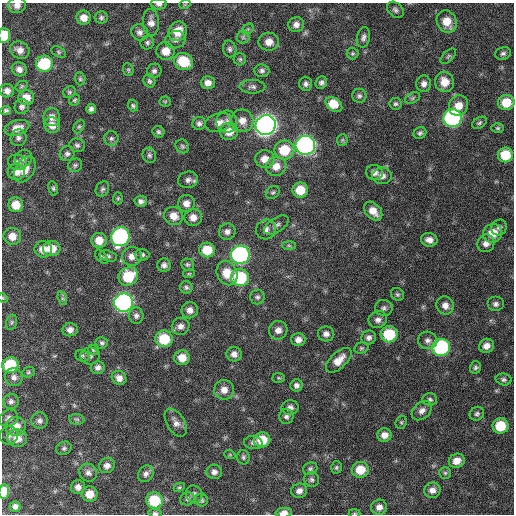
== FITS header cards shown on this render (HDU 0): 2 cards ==
NAXIS1  =                  512 / Axis length
NAXIS2  =                  512 / Axis length

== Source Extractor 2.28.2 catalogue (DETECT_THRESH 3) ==
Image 512 x 512 px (HDU 0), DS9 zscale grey, 1 PNG px = 1 image px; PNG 516 x 516 px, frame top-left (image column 1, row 512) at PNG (2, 3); each listed source drawn as its Kron ellipse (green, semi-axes under 4 px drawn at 4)
Background 425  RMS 12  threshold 37.1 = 3 sigma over >= 5 px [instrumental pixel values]
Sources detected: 215; all 215 listed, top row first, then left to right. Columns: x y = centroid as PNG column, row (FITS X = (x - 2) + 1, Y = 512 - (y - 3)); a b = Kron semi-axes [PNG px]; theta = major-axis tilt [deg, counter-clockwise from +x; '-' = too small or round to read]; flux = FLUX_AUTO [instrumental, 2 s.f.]
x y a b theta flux
159 4 8 5 -2 2500
185 4 6 3 19 850
17 5 9 8 - 5100
395 10 9 7 -41 2600
84 18 7 7 - 7400
101 18 6 6 - 1900
151 22 13 8 -87 5600
447 22 11 9 -63 13000
296 25 8 7 - 4100
248 29 6 4 45 1300
178 31 10 8 59 14000
140 32 8 8 - 3600
4 35 7 6 - 23000
243 37 6 6 - 1800
363 37 10 6 77 3100
175 40 10 8 18 3600
269 42 10 9 - 7300
147 43 7 6 - 2000
230 49 8 6 -77 2300
20 50 10 8 -28 5400
165 51 9 9 - 11000
58 52 8 5 -28 1400
352 53 6 6 - 1400
503 53 8 6 21 2400
448 56 9 5 45 1800
240 59 6 6 - 1600
183 61 10 8 -26 27000
44 64 8 8 - 42000
19 69 8 7 - 4500
128 70 7 5 -69 1300
154 71 7 7 - 2600
262 71 7 6 - 2500
80 79 6 5 - 1500
149 81 7 5 -63 1900
444 82 10 9 - 11000
208 83 7 6 - 5400
321 83 6 5 - 2400
306 84 7 6 - 2600
424 84 8 7 - 4100
22 86 6 5 - 1200
252 87 13 6 0 3100
7 91 7 6 - 4500
69 92 6 5 - 1500
359 96 7 7 - 2100
26 98 8 7 - 9300
412 98 8 5 28 1600
75 100 6 5 - 1300
165 102 5 5 - 1100
506 103 8 7 - 16000
334 104 9 6 -39 20000
395 104 6 6 - 1700
133 105 6 5 - 1600
458 105 10 9 - 10000
22 107 7 7 - 2900
91 109 5 4 - 2300
6 110 5 4 - 1700
52 117 9 8 - 5200
452 118 9 9 - 160000
242 121 11 11 - 7800
219 122 14 9 16 6900
227 122 11 10 - 5100
199 123 7 6 - 2500
479 123 8 5 30 1700
52 125 8 7 - 6600
266 125 10 10 - 600000
79 126 7 5 63 1300
17 128 13 7 18 7700
498 128 6 4 0 1300
158 132 6 5 - 1700
229 132 9 8 - 11000
420 133 6 5 - 2000
19 138 8 8 - 2900
111 138 7 7 - 2300
342 140 6 5 - 1200
77 145 8 6 -17 2200
305 145 10 9 - 330000
182 146 7 6 - 1700
284 150 10 9 - 24000
67 154 7 7 - 2500
149 155 8 6 -65 2000
505 155 7 7 - 21000
23 158 9 8 - 3500
265 159 10 9 - 8500
17 162 9 7 -18 3200
75 165 7 6 - 1800
276 166 10 9 - 8700
25 170 14 9 57 10000
16 172 8 8 - 6900
375 173 8 7 - 4400
382 176 10 8 0 4800
188 180 10 8 13 3700
53 188 7 4 -80 1500
102 189 8 6 60 2000
300 190 8 7 - 19000
273 192 7 6 - 1700
118 198 6 5 - 1300
141 201 6 5 - 2900
186 203 8 8 - 5700
16 205 7 7 - 12000
373 211 11 7 -48 8700
174 216 9 9 - 7900
193 217 9 8 - 6700
276 225 14 7 33 3600
499 227 8 7 - 3000
266 229 10 9 - 4700
227 232 8 8 - 3900
493 233 9 9 - 15000
12 236 8 8 - 8500
120 237 9 9 - 160000
99 240 7 7 - 9600
429 240 8 6 -11 4500
486 243 9 8 - 5000
289 245 7 4 -2 1700
43 249 9 8 - 8400
52 249 9 7 0 12000
207 250 8 7 - 20000
142 255 7 6 - 1900
240 255 9 9 - 210000
108 256 9 5 -15 2100
132 256 10 9 - 6300
101 257 8 5 -52 1600
187 264 6 6 - 1700
164 265 7 6 - 3100
227 273 13 10 -67 15000
189 274 6 4 7 1100
128 276 10 9 - 28000
240 278 9 8 - 50000
186 287 6 6 - 1900
397 294 7 6 - 1600
257 297 7 7 - 2200
3 298 5 4 - 940
62 298 7 4 -71 1800
124 303 9 9 - 290000
496 304 8 7 - 3000
445 305 9 8 - 5300
384 308 9 8 - 2700
190 310 8 8 - 4900
136 316 8 7 - 2800
378 320 9 8 - 4300
12 322 8 5 73 1700
181 326 9 8 - 4300
70 330 7 6 - 4100
278 330 9 9 - 5400
326 334 8 7 - 4300
389 334 8 8 - 35000
369 338 7 7 - 3200
164 339 9 8 - 28000
298 340 7 6 - 4700
428 340 10 8 -13 4100
102 343 6 5 - 1700
486 346 7 7 - 5700
441 347 9 8 - 100000
361 348 7 5 15 1600
93 350 6 4 -45 1100
234 354 7 7 - 4400
82 356 7 5 -20 1600
90 356 9 8 - 3000
182 358 8 7 - 9700
339 360 16 8 43 9900
10 365 8 8 - 41000
475 367 6 5 - 1800
98 368 7 6 - 3300
28 372 6 5 - 1300
14 377 9 8 - 3800
119 378 7 6 - 5300
279 378 6 5 - 1100
503 379 8 6 -12 2300
296 385 6 6 - 2900
224 390 10 10 - 7600
430 399 7 6 - 2100
11 401 8 7 - 2800
290 408 8 7 - 3400
422 411 11 8 42 4600
477 414 7 6 - 2100
286 416 7 7 - 2700
9 418 9 8 - 3200
77 419 7 5 -7 1600
39 421 8 8 - 2900
401 422 7 5 70 1400
176 423 15 9 -59 5500
16 426 10 9 - 10000
500 426 8 7 - 27000
384 435 7 6 - 5800
9 436 9 9 - 3500
17 438 10 9 - 8400
262 440 8 7 - 18000
253 443 9 6 -4 2800
64 448 8 6 27 2000
230 455 6 3 -18 910
243 457 7 6 - 1800
457 461 8 7 - 7800
107 466 8 7 - 4300
336 467 6 5 - 1400
310 469 7 6 - 2000
360 470 8 8 - 17000
214 472 8 7 - 3400
88 473 9 8 - 3800
445 473 6 6 - 1600
146 474 9 7 55 3200
312 480 7 7 - 2400
78 487 7 7 - 4100
179 487 6 4 27 1000
432 490 8 7 - 4900
4 491 7 5 88 17000
299 491 8 7 - 4300
90 494 8 7 - 11000
194 494 9 8 - 3300
188 499 7 6 - 2100
154 500 8 8 - 32000
202 500 6 6 - 1600
15 506 5 5 - 3300
379 507 8 7 - 4900
155 513 7 4 -7 1700
284 513 8 5 4 5000
354 513 6 3 0 840
At the frame edge (FLAGS 8, measured only in part): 8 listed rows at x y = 159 4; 17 5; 4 35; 3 298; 4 491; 155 513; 284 513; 354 513